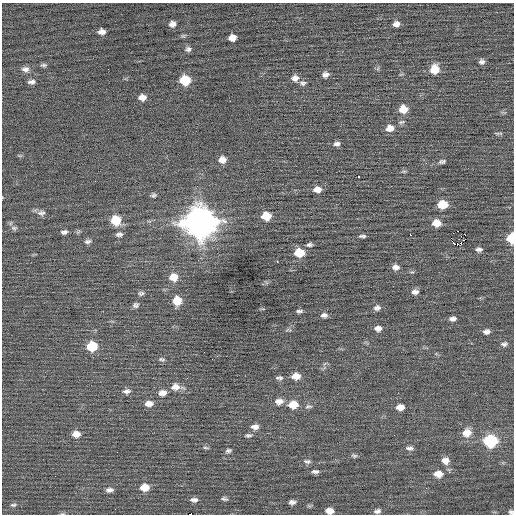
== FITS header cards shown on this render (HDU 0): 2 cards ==
NAXIS1  =                  512 / Axis length
NAXIS2  =                  512 / Axis length

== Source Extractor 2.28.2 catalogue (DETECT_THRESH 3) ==
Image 512 x 512 px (HDU 0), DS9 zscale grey, 1 PNG px = 1 image px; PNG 516 x 516 px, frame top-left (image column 1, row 512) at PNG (2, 3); no overlay
Background 0.0115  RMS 0.7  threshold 2.11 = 3 sigma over >= 5 px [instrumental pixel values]
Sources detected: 100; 1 with non-positive FLUX_AUTO (blend fragments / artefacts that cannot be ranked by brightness) is not listed; the other 99 listed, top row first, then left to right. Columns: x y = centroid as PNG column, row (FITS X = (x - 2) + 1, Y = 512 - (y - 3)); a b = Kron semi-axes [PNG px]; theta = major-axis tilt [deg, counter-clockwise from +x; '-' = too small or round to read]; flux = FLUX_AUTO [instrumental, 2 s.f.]
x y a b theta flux
172 24 6 6 - 220
396 24 7 6 - 250
102 32 7 5 2 250
183 35 8 4 9 84
232 38 7 6 - 400
188 49 8 7 - 140
482 62 7 6 - 150
44 65 8 5 0 99
25 69 10 7 0 220
108 69 2 2 - 23
434 69 9 9 - 820
325 74 8 6 11 200
295 78 9 8 - 250
185 80 8 7 - 1600
32 82 9 6 9 170
303 83 9 7 5 140
142 97 7 6 - 300
403 109 8 7 - 640
401 122 9 5 10 110
390 128 9 8 - 370
497 133 9 3 -5 74
337 144 8 6 5 170
19 155 6 4 -19 58
222 160 9 7 7 350
442 162 9 5 14 120
404 171 6 4 0 67
359 176 3 2 - 58
95 181 2 2 - 94
317 189 9 6 4 340
153 195 7 6 - 100
442 204 8 6 2 1000
41 213 11 8 7 190
266 216 8 7 - 880
116 220 9 9 - 1100
199 222 13 11 -6 79000
436 223 9 7 -1 560
14 228 9 6 -2 130
458 231 2 2 - 140
64 232 7 5 10 140
119 234 8 6 7 150
410 235 2 2 - 440
362 236 9 4 2 110
511 238 7 5 86 1400
88 241 9 6 9 140
461 243 3 2 - 70
309 245 8 5 7 110
479 249 8 5 -3 160
299 253 9 7 -2 1100
277 262 3 2 - 87
395 267 8 6 -1 240
174 277 10 9 - 570
415 292 8 6 9 200
141 293 8 6 7 120
177 301 8 8 - 830
136 305 8 7 - 140
377 308 9 7 15 180
299 311 8 4 3 110
324 315 8 6 2 180
453 319 7 5 3 190
378 328 9 6 -2 260
487 332 7 5 6 200
504 344 8 6 14 130
92 346 9 8 - 1500
162 359 9 5 -17 110
296 376 9 7 3 470
187 378 2 2 - 25
279 378 10 5 -1 130
176 387 15 8 -5 420
126 391 10 6 9 190
162 393 10 8 11 290
279 401 11 8 3 320
149 404 10 7 6 280
293 405 10 8 1 780
308 406 11 6 1 140
400 407 8 6 1 390
255 427 9 6 1 260
467 433 10 9 - 570
76 434 9 7 1 370
248 435 11 5 4 120
490 441 9 7 3 4100
206 448 9 3 -5 68
409 448 10 6 -1 150
228 451 7 5 13 110
354 456 8 5 -13 95
445 460 9 8 - 380
307 461 11 6 -5 150
315 471 6 3 -4 120
438 474 10 8 2 440
144 487 9 7 2 630
109 490 9 5 7 180
224 499 8 5 -15 100
194 500 9 6 0 180
292 502 7 5 3 150
13 505 8 5 0 95
330 511 7 5 -5 400
377 511 8 5 12 160
511 512 6 5 - 110
62 514 8 4 0 64
190 514 3 2 - 2800
At the frame edge (FLAGS 8, measured only in part): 5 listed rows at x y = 511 238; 330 511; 511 512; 62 514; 190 514
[1 non-positive-flux detection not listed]